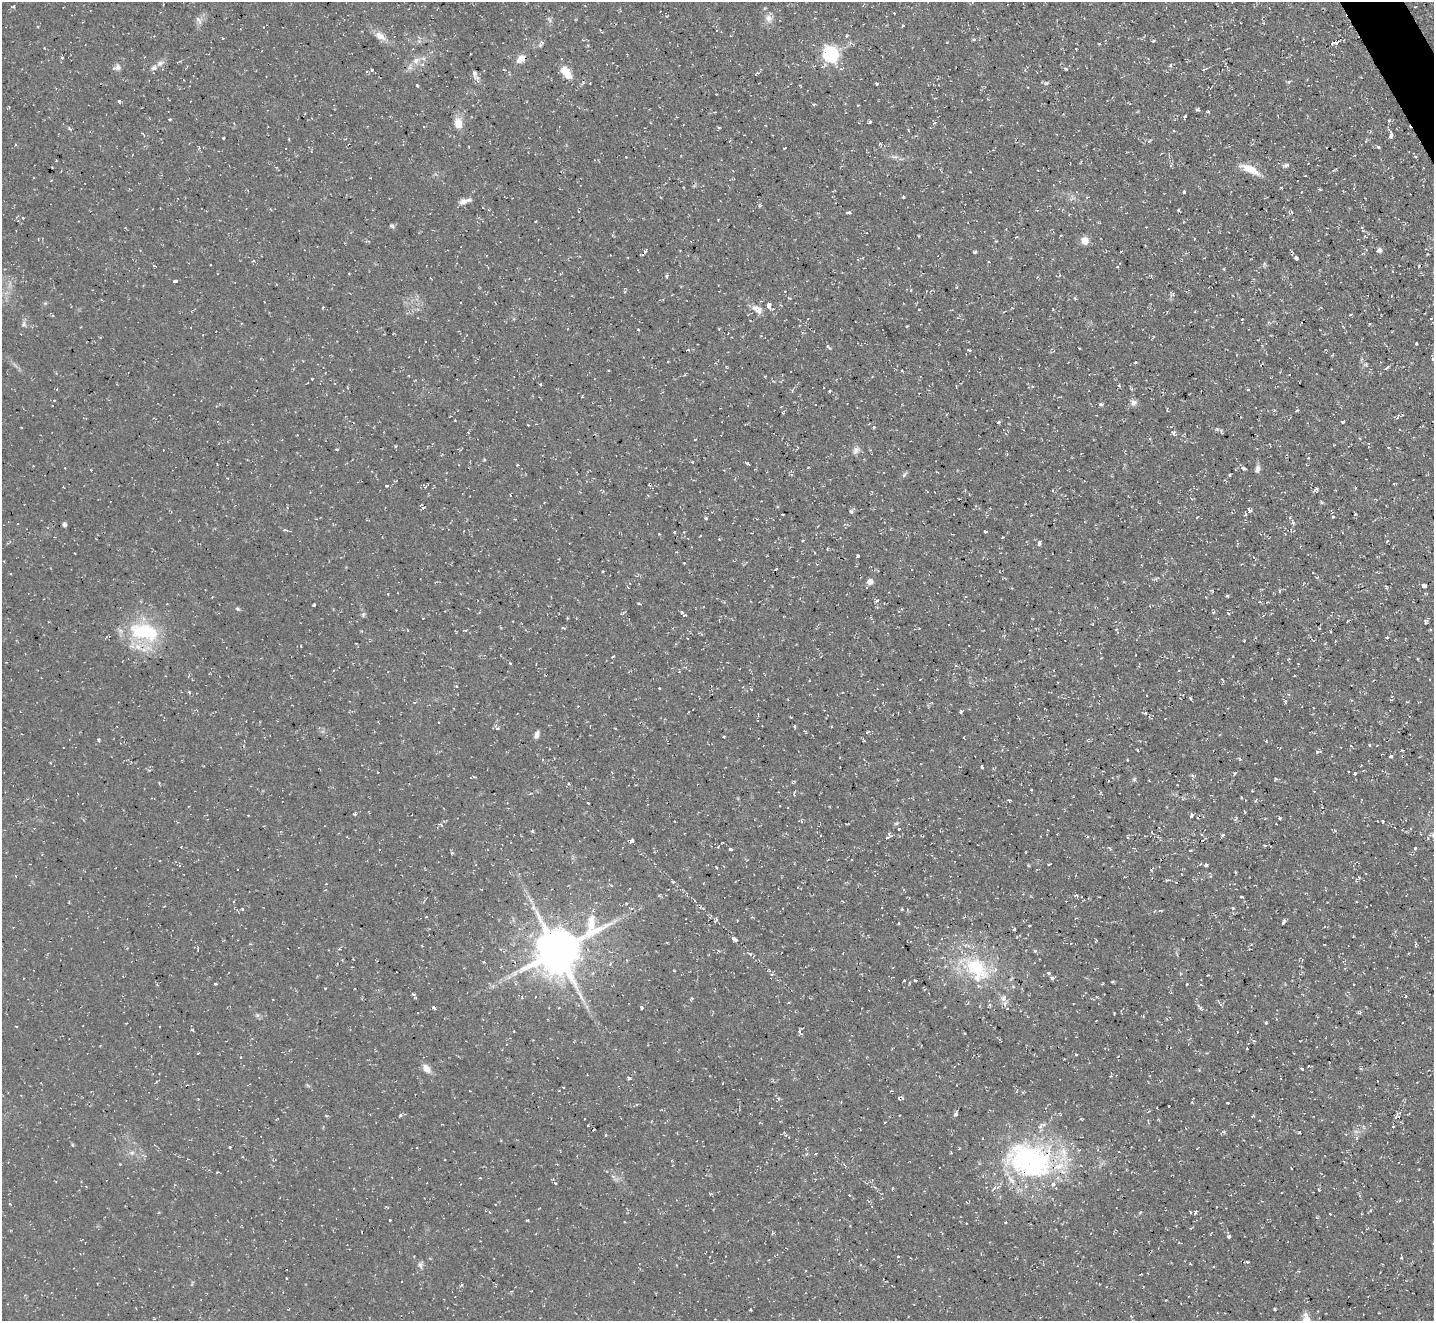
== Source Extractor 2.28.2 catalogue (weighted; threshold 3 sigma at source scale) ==
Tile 10 of 4 x 4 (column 2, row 3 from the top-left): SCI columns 1433-2864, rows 1607-2925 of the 5727 x 5714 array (HDU 1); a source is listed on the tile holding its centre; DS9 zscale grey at full resolution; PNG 1436 x 1323 px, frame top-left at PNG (2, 2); no overlay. Shown black and unused: <1% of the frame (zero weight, under 2 of 3 exposures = <1% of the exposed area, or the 3 px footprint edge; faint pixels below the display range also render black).
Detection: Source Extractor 2.28.2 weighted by HDU 2 'WHT'; one run over the whole footprint, this tile lists its part. Background 0.0548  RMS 0.0065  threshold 0.0293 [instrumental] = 3 sigma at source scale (4.5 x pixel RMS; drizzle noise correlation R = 1.50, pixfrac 1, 0.05/0.05 arcsec/px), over >= 5 px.
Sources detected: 358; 1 too faint to see at this stretch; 17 cosmic-ray / hot-pixel residue — not listed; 14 inside a brighter listed object's ellipse — not listed separately; the other 326 listed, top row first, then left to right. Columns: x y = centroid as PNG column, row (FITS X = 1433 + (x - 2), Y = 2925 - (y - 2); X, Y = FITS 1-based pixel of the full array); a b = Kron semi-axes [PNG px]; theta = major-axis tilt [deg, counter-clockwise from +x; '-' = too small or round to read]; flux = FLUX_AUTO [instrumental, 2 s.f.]
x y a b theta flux
585 6 3 2 - 0.52
13 7 5 3 - 0.75
1415 7 3 2 - 0.4
768 18 12 9 -73 4.2
199 20 13 5 -55 2.3
550 20 7 4 -46 1.4
903 25 4 3 - 0.74
717 30 4 3 - 0.49
379 35 17 8 -39 6.2
847 36 4 3 - 0.85
222 38 3 2 - 0.46
974 39 5 4 - 0.95
419 41 5 5 - 1.5
1154 41 3 3 - 0.82
1336 42 7 4 12 2.3
541 43 10 5 68 1.6
1099 44 3 2 - 0.64
830 54 7 6 - 160
62 57 4 2 - 0.88
521 59 11 7 47 5.5
416 60 12 9 36 5
160 63 12 6 29 3
1170 65 5 3 - 0.8
118 67 9 7 -83 2.3
1066 69 5 3 - 0.96
1204 69 7 3 28 1.1
372 70 4 4 - 0.94
565 71 12 10 -48 8.5
474 73 12 6 -83 2.3
583 82 5 3 - 0.69
1288 82 3 3 - 1.7
1046 83 6 4 18 0.91
877 84 3 3 - 1.2
417 85 3 3 - 1.3
716 94 3 3 - 0.75
119 101 4 3 - 0.98
1130 104 3 2 - 0.54
814 105 3 3 - 0.81
858 105 3 3 - 0.53
1208 111 4 3 - 0.67
1185 116 3 3 - 0.95
170 119 3 3 - 1
870 122 3 3 - 1
934 123 5 4 - 0.9
458 124 12 8 -85 8.4
1001 125 4 2 - 0.49
424 127 3 2 - 0.61
718 127 4 3 - 0.75
1174 130 3 3 - 0.59
143 134 7 2 -57 0.56
1391 134 6 4 84 4.1
490 141 4 2 - 0.53
1149 141 5 3 - 0.77
1378 147 4 4 - 1.4
785 148 3 2 - 0.82
132 155 3 2 - 0.35
894 157 11 3 -11 1.8
1415 157 3 3 - 0.79
56 160 3 2 - 0.49
1286 165 10 5 13 1.6
1250 169 27 9 -24 11
1335 169 10 2 31 0.86
1305 176 3 2 - 0.85
1281 187 3 3 - 0.63
1320 189 4 3 - 0.83
1184 192 3 3 - 1
903 197 4 3 - 0.75
464 201 14 5 18 4.1
759 206 5 4 - 0.76
849 212 5 3 - 1.2
392 226 6 5 - 1.3
1016 237 3 3 - 0.54
1085 241 9 8 - 5.6
1379 250 5 5 - 2.2
974 252 4 3 - 1.4
1427 254 2 2 - 0.55
642 255 4 2 - 0.64
1296 258 4 3 - 2.1
1118 266 7 3 58 1.1
349 274 2 2 - 0.59
667 276 5 4 - 1.1
175 281 4 3 - 4.1
1391 296 4 2 - 0.45
789 298 5 3 - 0.64
264 302 2 2 - 0.4
769 306 6 4 -83 3.8
755 308 10 8 12 4
919 309 2 2 - 0.42
1053 309 4 2 - 0.48
1425 313 3 2 - 0.4
1350 314 4 2 - 0.66
1242 319 3 2 - 1.1
1369 323 4 3 - 0.67
24 324 8 7 - 2
907 326 3 3 - 0.96
638 329 3 2 - 0.87
1153 338 5 2 - 0.63
425 341 2 2 - 0.4
829 348 8 3 -49 0.95
969 350 5 3 - 0.8
1433 359 4 4 - 1.2
668 361 3 2 - 0.41
1135 362 4 3 - 0.81
1366 365 5 5 - 0.9
1387 368 8 3 43 1
608 370 3 2 - 0.55
902 371 4 2 - 0.63
312 379 3 2 - 0.58
540 384 4 3 - 0.65
1119 386 4 4 - 0.79
1248 389 3 3 - 0.67
829 391 3 3 - 0.64
1134 403 8 8 - 2.7
1101 404 5 4 - 1.3
52 406 2 2 - 0.52
1167 410 5 3 - 0.66
1274 410 4 4 - 0.82
1297 410 5 3 - 0.74
1402 415 7 3 20 1
455 420 3 2 - 0.63
998 422 4 3 - 0.73
1343 422 3 3 - 1
528 425 3 2 - 0.46
873 427 4 3 - 0.82
1217 429 5 5 - 0.91
1174 433 6 4 63 1.5
695 439 3 2 - 0.44
395 446 4 3 - 0.62
336 449 4 3 - 0.77
856 450 12 8 47 3.1
484 460 4 3 - 0.66
748 464 4 3 - 0.89
518 465 3 3 - 0.65
65 468 2 2 - 0.35
1244 469 5 4 - 1.8
1257 469 10 6 74 2.7
91 470 3 3 - 1.1
905 474 8 4 41 1.2
1229 475 3 3 - 1.2
227 478 4 3 - 0.49
386 486 4 3 - 0.65
648 496 4 3 - 0.52
1321 502 5 4 - 0.73
423 507 6 3 10 0.91
1249 510 7 4 -62 1.3
851 511 6 4 -62 1.2
1355 514 4 3 - 0.62
1197 517 4 3 - 0.53
1333 517 4 3 - 0.94
706 518 4 3 - 1
1293 523 6 4 -78 1.1
64 525 4 4 - 2.1
818 526 2 2 - 0.39
284 530 5 4 - 1
985 531 3 3 - 1.6
674 532 3 3 - 1.3
659 534 3 3 - 0.49
1003 537 3 2 - 0.54
719 539 4 3 - 0.45
803 541 3 3 - 0.91
1387 541 5 3 - 0.54
1039 543 7 4 87 1.3
858 556 3 3 - 1.3
776 569 3 2 - 1.5
603 571 2 2 - 0.61
1156 578 9 3 15 1.1
870 582 5 5 - 5.1
1424 586 4 3 - 13
388 594 3 2 - 0.81
1227 595 4 3 - 0.96
877 600 5 4 - 1.3
314 605 3 3 - 1.2
237 609 6 5 - 0.97
396 610 2 2 - 0.33
1228 613 4 2 - 0.57
682 614 6 3 -40 2.2
363 615 7 5 74 1.2
1263 616 5 3 - 0.62
1425 620 6 3 13 1.1
919 629 3 2 - 0.47
144 632 41 22 -13 45
1387 637 4 3 - 0.69
1244 641 3 3 - 0.96
301 646 3 3 - 0.55
612 657 3 3 - 0.59
1418 659 4 2 - 0.57
510 663 4 4 - 0.61
334 670 3 2 - 0.38
456 686 4 4 - 0.7
659 688 3 2 - 0.62
751 689 4 3 - 0.62
189 692 5 3 - 0.71
1190 698 4 3 - 1.1
1407 702 4 3 - 0.54
961 712 4 3 - 1.2
1145 713 5 4 - 0.95
791 717 3 2 - 0.62
794 726 4 3 - 0.69
497 728 7 3 0 1.2
536 734 9 5 65 2.8
724 737 3 2 - 0.62
98 740 4 4 - 1
1317 752 5 4 - 1.1
1391 756 3 3 - 1.4
1240 759 5 4 - 0.77
1127 760 3 2 - 0.48
982 767 4 3 - 1.6
1234 773 4 4 - 0.8
1355 773 3 3 - 2.3
1134 779 6 5 - 1.1
1276 779 4 4 - 0.95
1031 790 3 2 - 0.48
1241 797 4 2 - 0.53
1009 800 5 3 - 0.68
1245 800 3 2 - 0.39
1256 800 7 4 57 0.98
1245 812 4 2 - 0.51
1191 815 5 3 - 1.3
1280 818 3 3 - 1.2
801 821 6 3 -47 0.74
1382 821 3 3 - 0.78
440 824 8 5 -7 1.4
899 828 3 3 - 1.7
889 834 6 4 -60 1
1222 835 4 4 - 0.89
1087 837 3 3 - 0.91
1127 837 4 3 - 0.59
887 838 4 4 - 1.3
631 841 5 4 - 1.6
1265 845 4 3 - 0.98
1110 848 6 2 -46 0.77
1415 848 5 3 - 0.76
730 849 4 3 - 1.1
1190 850 3 2 - 0.84
452 853 4 4 - 0.85
1049 864 3 2 - 0.51
1206 865 4 3 - 2
1029 866 4 3 - 0.64
1236 872 3 3 - 0.76
1359 877 5 3 - 0.77
326 884 3 2 - 0.43
660 895 5 3 - 0.74
1076 895 4 3 - 1.3
1241 897 3 2 - 0.76
531 901 10 4 -60 2.3
1233 908 4 4 - 0.76
242 909 4 3 - 0.7
426 917 3 2 - 0.4
716 920 7 3 56 1.2
1283 922 5 3 - 2.1
899 923 3 3 - 0.69
1014 929 3 3 - 1.2
734 939 6 3 -34 3.1
339 949 4 3 - 0.76
558 951 16 14 37 2600
1035 951 5 5 - 0.86
750 954 7 4 -28 1.3
484 962 4 3 - 0.54
610 964 4 4 - 1.1
976 968 47 28 -45 54
1049 973 5 3 - 1.1
1180 973 5 3 - 0.67
1052 978 5 4 - 2.1
904 981 3 3 - 2.3
215 984 3 3 - 1.2
1187 984 3 2 - 0.52
157 985 5 3 - 0.49
413 994 4 3 - 0.87
1406 996 3 2 - 0.53
691 998 5 4 - 0.86
1220 1004 6 4 -46 1.1
434 1007 4 3 - 1.6
642 1008 4 3 - 1.1
1200 1008 6 4 -35 1.8
1359 1013 4 4 - 0.98
1096 1021 3 2 - 0.59
1266 1023 3 3 - 1.2
799 1031 7 4 -51 1.9
100 1046 4 2 - 0.48
1247 1049 2 2 - 0.45
198 1053 3 3 - 0.83
1076 1054 4 3 - 0.5
241 1057 3 3 - 0.47
426 1068 11 7 -46 5.2
1302 1069 3 3 - 1.9
629 1078 4 4 - 1.1
563 1087 3 2 - 0.4
891 1091 4 2 - 0.45
902 1097 8 2 -58 0.84
779 1098 5 3 - 0.89
198 1099 3 2 - 0.64
1192 1102 4 2 - 0.54
1228 1103 3 2 - 1.5
956 1114 6 4 62 1.5
400 1115 4 3 - 1.2
1253 1116 4 3 - 0.68
1396 1117 8 3 32 1
1148 1120 3 3 - 0.53
1393 1126 3 3 - 1.5
1223 1131 6 3 -19 0.85
230 1147 3 3 - 0.9
132 1153 8 5 7 2
816 1154 3 3 - 1.1
1030 1160 66 45 -18 130
1291 1168 3 2 - 0.44
556 1183 3 3 - 0.81
849 1195 4 3 - 0.46
10 1204 3 3 - 0.46
495 1204 3 2 - 0.41
1371 1210 4 3 - 0.71
489 1212 4 3 - 0.53
1190 1212 4 2 - 0.55
1196 1212 5 3 - 1
1330 1214 3 2 - 0.49
390 1220 3 3 - 1.2
527 1220 3 2 - 0.69
966 1223 2 2 - 0.42
1006 1223 4 3 - 0.64
1191 1228 4 3 - 0.55
1229 1237 4 3 - 1.2
898 1257 3 3 - 0.81
1247 1262 4 3 - 0.89
420 1265 10 7 -72 2.3
286 1278 3 2 - 0.44
1275 1308 3 3 - 1.2
1379 1313 3 2 - 0.48
Overlapping masked pixels (flux is a lower limit): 1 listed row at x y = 1030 1160
Isophote crosses this tile's border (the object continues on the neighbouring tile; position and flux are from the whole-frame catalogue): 1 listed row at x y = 1433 359
Unlisted compact peaks at least as high as the median listed source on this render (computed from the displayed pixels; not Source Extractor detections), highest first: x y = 1197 110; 1416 343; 223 138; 915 980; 532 831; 1369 745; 354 814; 1389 120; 1316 488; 192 1030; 673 882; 325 988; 69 128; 1137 750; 606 1135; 1401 1258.